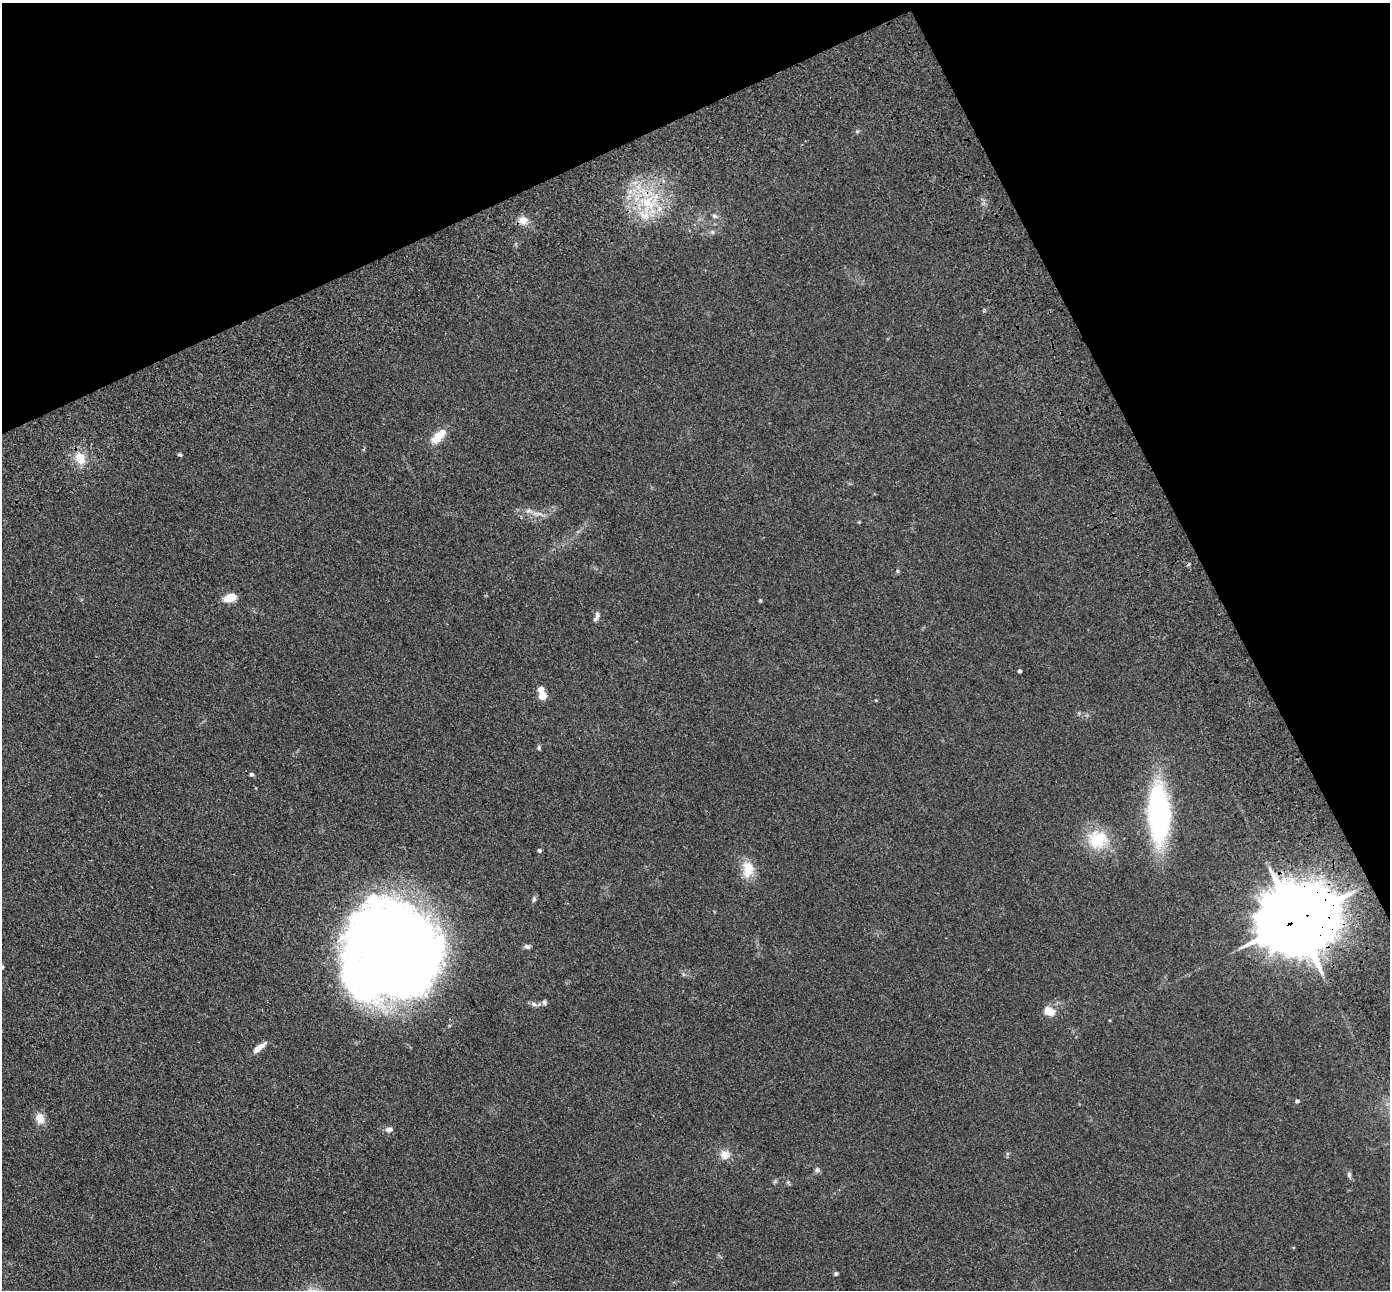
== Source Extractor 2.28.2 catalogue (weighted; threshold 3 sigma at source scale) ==
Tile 3 of 4 x 4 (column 3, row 1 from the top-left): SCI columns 2976-4363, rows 4342-5629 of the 5945 x 5933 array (HDU 1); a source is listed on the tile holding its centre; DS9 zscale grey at full resolution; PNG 1392 x 1292 px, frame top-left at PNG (2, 3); no overlay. Shown black and unused: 24% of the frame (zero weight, under 3 of 4 exposures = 11% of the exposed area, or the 3 px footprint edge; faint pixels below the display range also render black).
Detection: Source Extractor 2.28.2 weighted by HDU 2 'WHT'; one run over the whole footprint, this tile lists its part. Background 0.106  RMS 0.0067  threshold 0.03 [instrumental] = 3 sigma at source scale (4.5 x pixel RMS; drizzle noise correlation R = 1.50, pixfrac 1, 0.05/0.05 arcsec/px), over >= 5 px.
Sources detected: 45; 4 inside a brighter object's white glare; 1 cosmic-ray / hot-pixel residue — not listed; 3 inside a brighter listed object's ellipse — not listed separately; the other 37 listed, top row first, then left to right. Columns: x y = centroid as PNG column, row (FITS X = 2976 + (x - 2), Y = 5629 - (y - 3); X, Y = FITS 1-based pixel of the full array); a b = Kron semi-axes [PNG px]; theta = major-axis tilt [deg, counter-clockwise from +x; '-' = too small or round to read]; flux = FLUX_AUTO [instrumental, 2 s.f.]
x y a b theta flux
648 202 20 18 -43 26
714 216 8 6 -34 1.7
523 220 11 9 11 5.7
712 232 6 5 - 1.2
438 437 22 10 46 11
180 455 6 4 -32 0.97
80 458 12 10 -64 11
529 511 9 6 33 2.1
898 571 6 4 -89 0.87
230 598 15 9 16 7.6
760 601 4 3 - 0.74
597 614 9 6 -82 1.9
1020 671 4 3 - 1.7
541 689 5 4 - 7
542 696 5 5 - 19
539 748 6 5 - 1
251 774 5 4 - 1.3
1159 813 43 16 -89 160
1098 839 25 22 19 27
539 850 4 4 - 1.7
748 869 20 13 86 13
534 899 9 5 70 1.3
1297 920 24 19 18 7000
395 929 72 37 -35 520
527 946 7 6 - 1.7
3 967 5 3 - 0.62
544 1002 8 6 -80 1.4
534 1004 10 5 -25 2
1052 1012 11 9 77 5
259 1048 20 6 38 5.2
1297 1101 6 4 0 1.1
40 1118 14 11 -75 6
389 1129 11 6 4 2.5
725 1155 13 12 - 5.7
817 1170 7 6 - 1.7
1349 1175 7 5 -89 1.4
836 1274 5 4 - 1
Overlapping masked pixels (flux is a lower limit): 2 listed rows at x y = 648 202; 1297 920